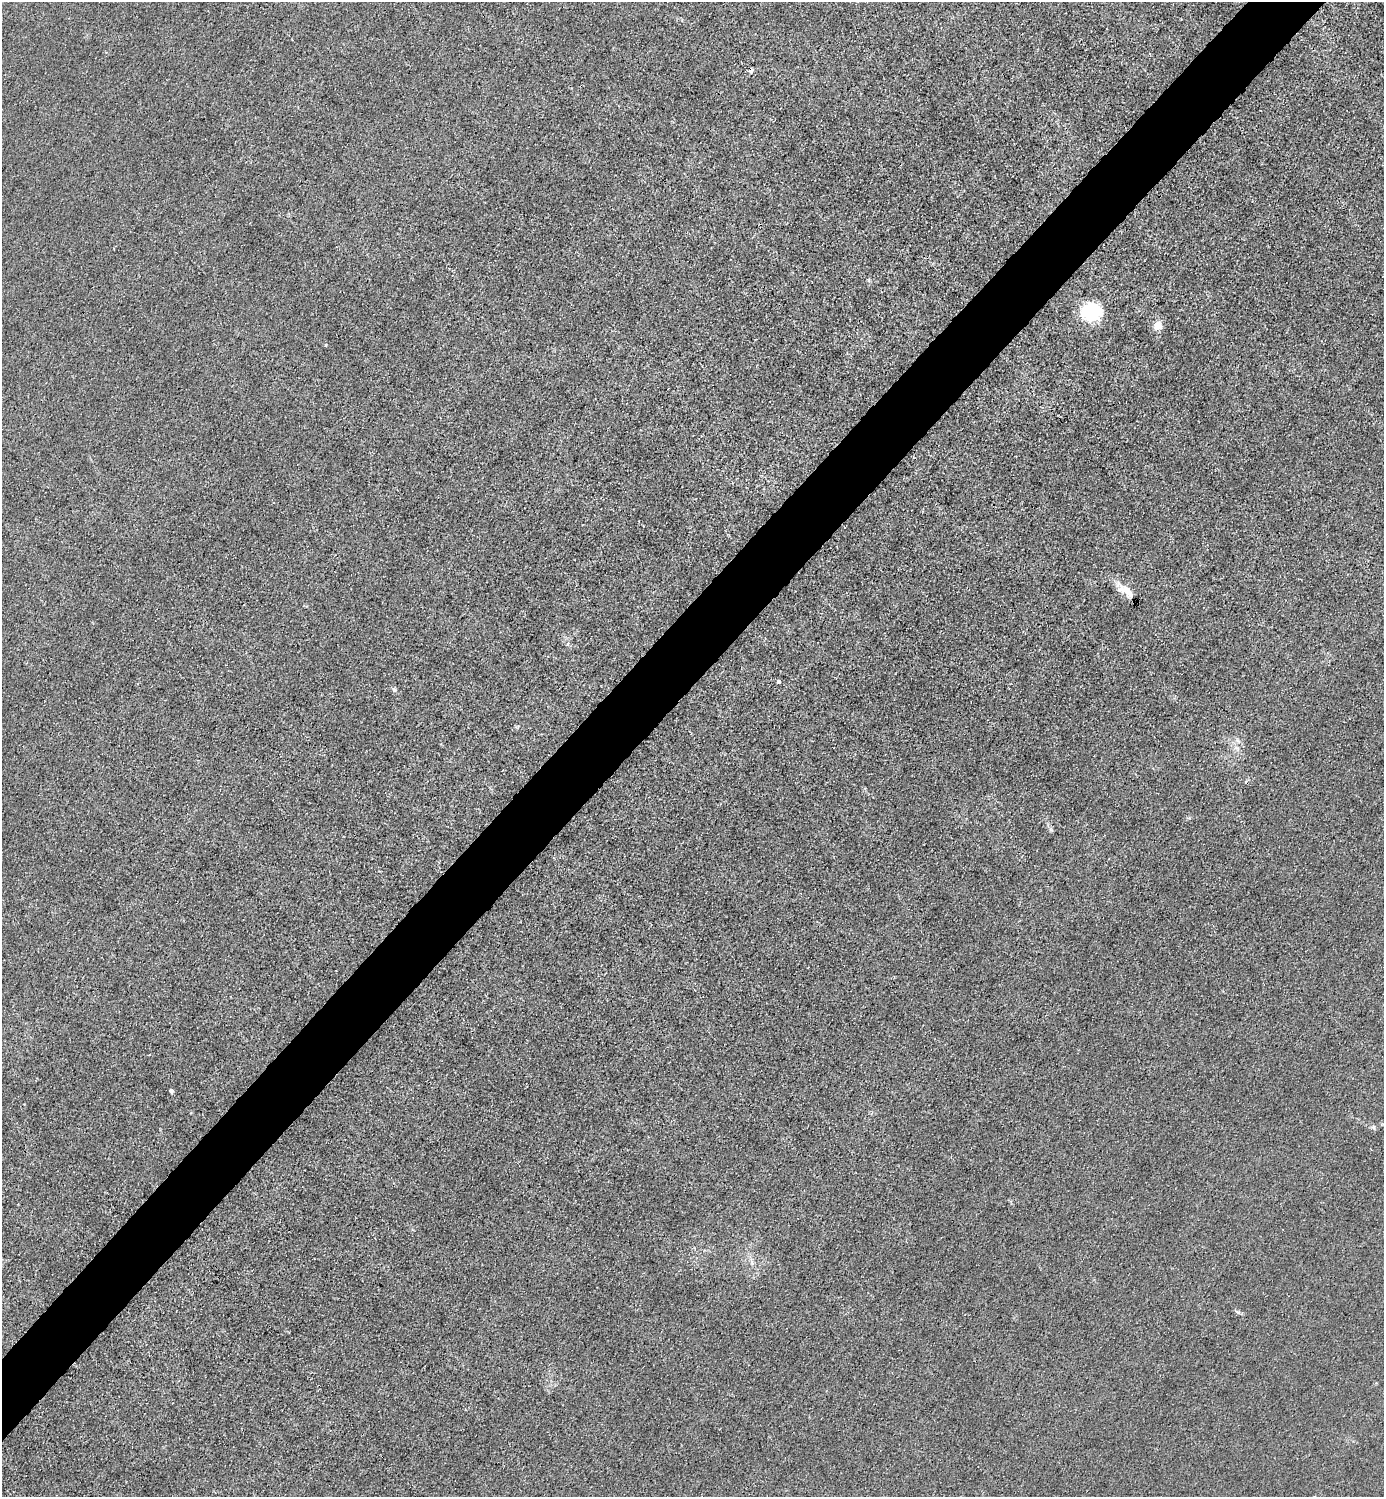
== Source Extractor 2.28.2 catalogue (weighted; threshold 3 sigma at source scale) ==
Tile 10 of 4 x 4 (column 2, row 3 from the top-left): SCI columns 1683-3064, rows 1498-2992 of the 5985 x 5985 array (HDU 1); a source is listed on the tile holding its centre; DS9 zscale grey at full resolution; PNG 1386 x 1499 px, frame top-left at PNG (2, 2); no overlay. Shown black and unused: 5% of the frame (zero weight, under 3 of 4 exposures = <1% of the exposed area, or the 3 px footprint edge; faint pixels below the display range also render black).
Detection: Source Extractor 2.28.2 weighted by HDU 2 'WHT'; one run over the whole footprint, this tile lists its part. Background 0.0221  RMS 0.0062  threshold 0.0279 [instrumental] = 3 sigma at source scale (4.5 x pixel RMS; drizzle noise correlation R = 1.50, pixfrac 1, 0.05/0.05 arcsec/px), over >= 5 px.
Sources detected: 8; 1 cosmic-ray / hot-pixel residue — not listed; the other 7 listed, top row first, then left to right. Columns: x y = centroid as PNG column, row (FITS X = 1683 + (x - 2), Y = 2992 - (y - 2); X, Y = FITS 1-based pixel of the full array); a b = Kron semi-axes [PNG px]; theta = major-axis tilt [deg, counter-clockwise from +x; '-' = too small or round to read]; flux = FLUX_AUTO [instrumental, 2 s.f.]
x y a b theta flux
1092 312 20 18 16 31
1158 326 10 9 - 5.3
1126 591 25 9 -32 7.5
778 682 4 4 - 1.2
394 689 6 5 - 1.3
171 1091 4 4 - 2.2
1373 1127 6 5 - 1.2